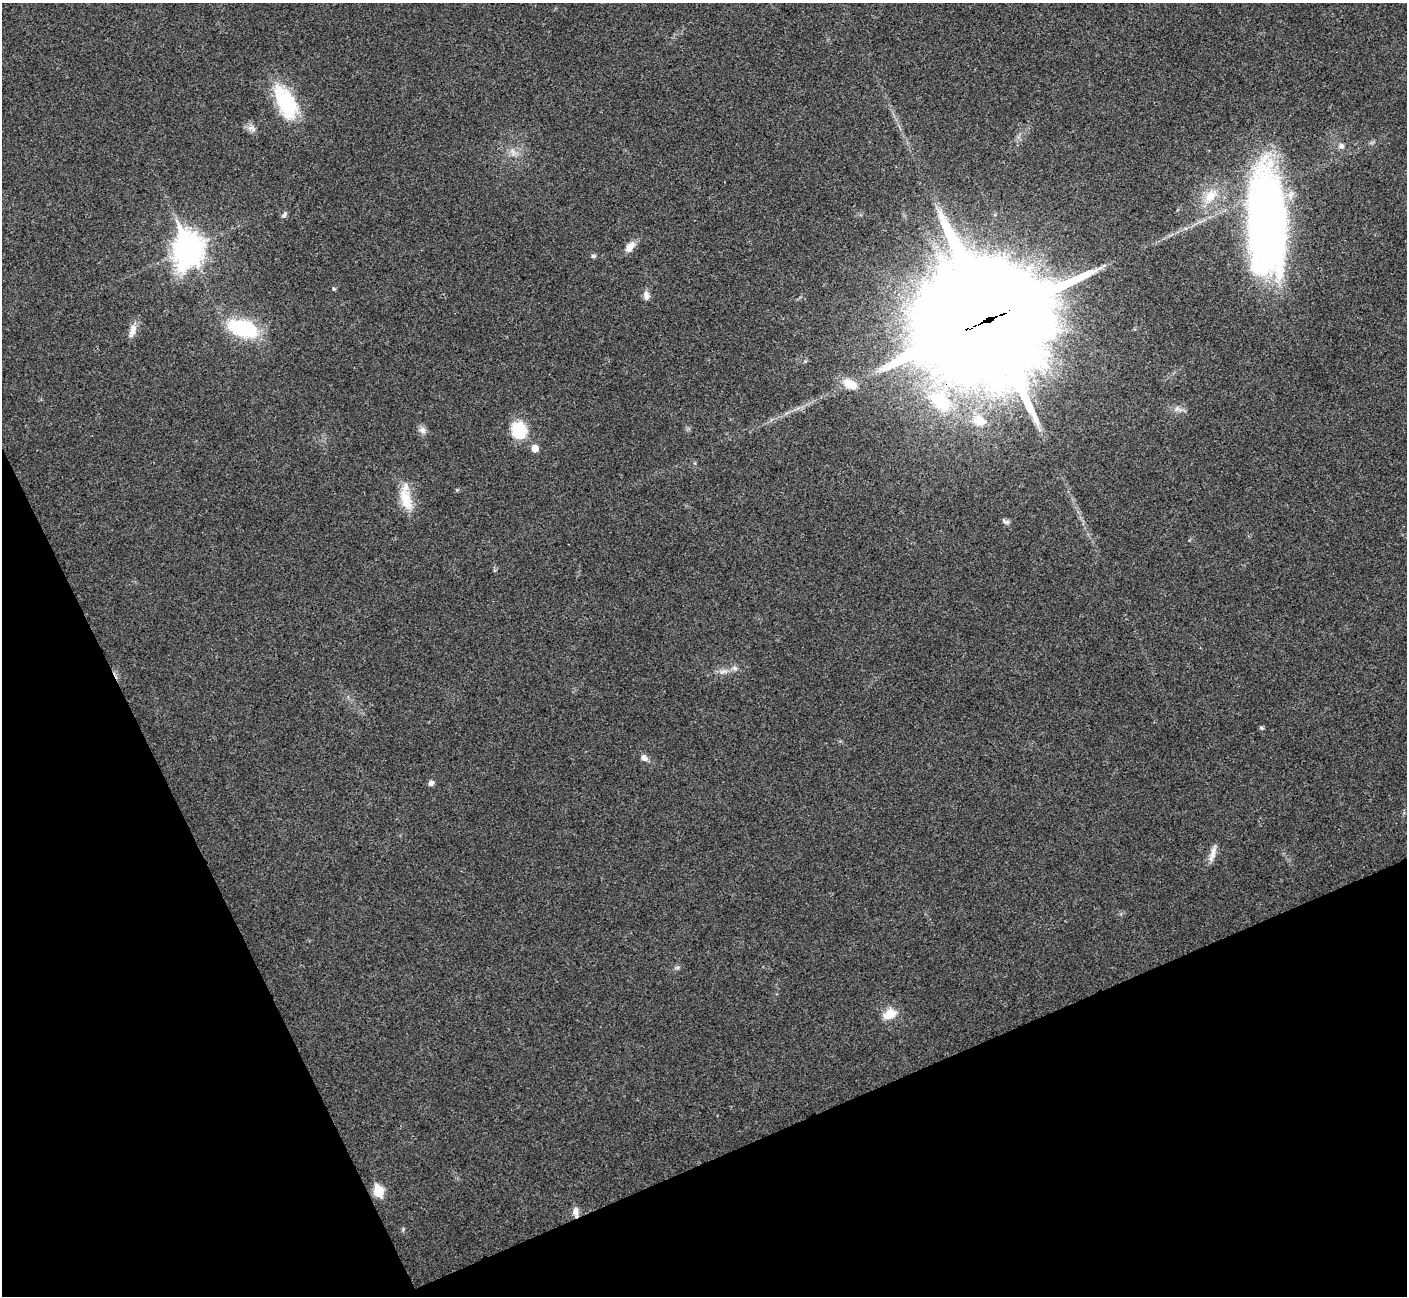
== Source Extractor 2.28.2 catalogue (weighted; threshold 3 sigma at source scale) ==
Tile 14 of 4 x 4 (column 2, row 4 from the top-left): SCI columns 1409-2813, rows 156-1449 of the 5629 x 5618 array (HDU 1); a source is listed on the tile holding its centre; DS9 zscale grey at full resolution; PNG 1409 x 1298 px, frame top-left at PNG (2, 3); no overlay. Shown black and unused: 22% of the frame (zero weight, under 3 of 4 exposures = <1% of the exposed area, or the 3 px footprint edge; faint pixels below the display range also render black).
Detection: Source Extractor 2.28.2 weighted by HDU 2 'WHT'; one run over the whole footprint, this tile lists its part. Background 0.0224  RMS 0.004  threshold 0.018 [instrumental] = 3 sigma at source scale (4.5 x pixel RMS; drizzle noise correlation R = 1.50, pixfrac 1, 0.05/0.05 arcsec/px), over >= 5 px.
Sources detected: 32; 2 inside a brighter listed object's ellipse — not listed separately; the other 30 listed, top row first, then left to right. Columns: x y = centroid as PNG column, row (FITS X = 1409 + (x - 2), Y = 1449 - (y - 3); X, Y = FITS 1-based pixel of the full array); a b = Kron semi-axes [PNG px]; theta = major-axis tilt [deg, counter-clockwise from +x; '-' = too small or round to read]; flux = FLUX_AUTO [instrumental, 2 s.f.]
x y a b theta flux
285 102 42 20 -63 26
1341 146 7 7 - 1.4
1210 196 20 12 48 6.9
284 214 10 5 56 0.92
1268 222 99 33 -87 240
630 247 15 8 54 3.5
188 248 13 10 -85 460
593 256 6 5 - 0.73
334 289 5 3 - 0.46
646 295 13 7 -84 1.8
989 319 43 37 13 14000
244 329 28 14 -17 33
133 330 19 8 72 3.1
850 384 18 9 -28 5.6
940 401 37 20 -42 24
980 421 13 11 -35 4.4
422 430 10 9 - 1.8
519 430 20 17 -69 13
535 448 6 5 - 4.4
406 499 28 13 -72 10
1006 521 11 5 -27 1
734 668 8 6 -32 1.3
723 671 12 4 15 1.4
1262 728 6 4 -70 0.54
644 758 10 7 -36 1.8
431 783 5 5 - 1.8
1212 854 24 6 74 2.9
890 1014 15 10 21 6.5
378 1191 6 6 - 20
575 1212 13 7 -84 2.2
Overlapping masked pixels (flux is a lower limit): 3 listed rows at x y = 989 319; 940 401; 575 1212